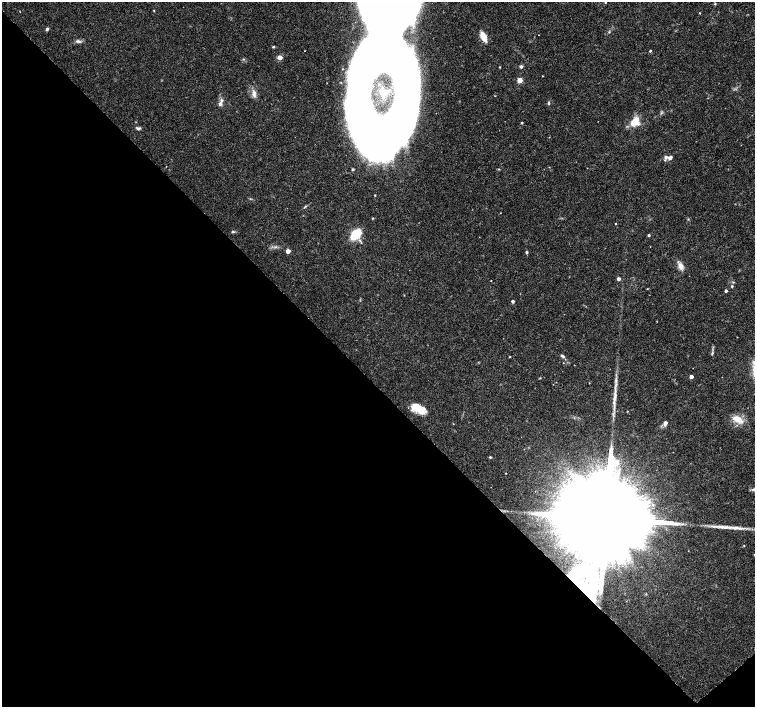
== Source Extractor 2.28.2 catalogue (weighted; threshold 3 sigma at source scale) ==
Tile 14 of 4 x 4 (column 2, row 4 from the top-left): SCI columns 1514-3018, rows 215-1623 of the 6027 x 6001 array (HDU 1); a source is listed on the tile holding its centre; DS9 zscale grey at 2 x 2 block average (1 PNG px = mean of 2 x 2 image px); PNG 757 x 709 px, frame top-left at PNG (2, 2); no overlay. Shown black and unused: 46% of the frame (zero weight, under 3 of 6 exposures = <1% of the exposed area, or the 3 px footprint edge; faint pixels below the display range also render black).
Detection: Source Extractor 2.28.2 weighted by HDU 2 'WHT'; one run over the whole footprint, this tile lists its part. Background 0.0188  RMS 0.0016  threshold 0.00671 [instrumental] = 3 sigma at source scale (4.09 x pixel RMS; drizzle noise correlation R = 1.36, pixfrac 0.8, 0.0396/0.0396 arcsec/px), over >= 5 px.
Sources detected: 72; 4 inside a brighter object's white glare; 1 long thin detection or spike segment (spike, bleed or trail) — not listed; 6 inside a brighter listed object's ellipse — not listed separately; the other 61 listed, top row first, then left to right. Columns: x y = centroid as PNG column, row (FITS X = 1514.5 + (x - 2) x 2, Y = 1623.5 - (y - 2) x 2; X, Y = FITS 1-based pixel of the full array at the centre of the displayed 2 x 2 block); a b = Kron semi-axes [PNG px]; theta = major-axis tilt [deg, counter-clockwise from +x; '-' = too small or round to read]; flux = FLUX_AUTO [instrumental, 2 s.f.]
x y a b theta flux
605 3 3 2 - 0.17
715 4 3 3 - 0.36
154 10 2 2 - 0.2
700 13 3 2 - 0.16
374 19 131 51 -74 340
47 29 4 3 - 0.66
609 32 3 3 - 0.34
538 35 2 2 - 0.13
483 36 10 5 -64 4.5
78 41 8 4 -8 1
273 47 5 3 - 0.38
650 51 3 2 - 0.46
280 57 3 3 - 4.5
521 66 4 4 - 0.74
500 67 3 2 - 0.23
520 80 3 3 - 6.7
254 94 12 5 -80 1.8
549 103 5 3 - 0.45
220 104 4 4 - 1.1
661 113 3 3 - 0.43
635 121 10 8 49 6.2
522 123 3 2 - 0.4
138 128 7 3 -6 0.76
670 158 5 4 - 1.2
353 169 4 3 - 0.47
499 169 4 2 - 0.27
305 207 7 2 42 0.41
616 224 2 2 - 0.2
233 231 4 3 - 0.52
356 234 11 7 45 12
648 235 3 2 - 0.5
276 247 4 3 - 0.44
288 251 3 3 - 2.8
526 252 3 3 - 0.53
680 266 9 7 -68 2.1
618 279 3 3 - 1.5
491 280 2 2 - 0.23
732 286 3 3 - 0.38
647 289 2 2 - 0.23
726 291 2 2 - 0.82
513 301 2 2 - 0.95
712 353 4 3 - 0.5
562 356 6 3 -34 0.75
510 357 2 2 - 0.35
693 368 2 2 - 0.13
691 377 3 2 - 2.1
540 378 3 2 - 0.22
553 384 2 2 - 0.11
615 396 19 3 89 2.8
415 407 9 9 - 4.8
627 411 2 2 - 0.18
738 419 17 7 -25 4.3
665 423 7 4 70 1.2
490 457 3 2 - 0.49
506 473 2 2 - 0.22
754 489 9 3 3 0.83
653 505 3 3 - 0.42
606 518 38 15 40 24000
744 545 3 2 - 0.21
591 586 35 17 -90 25
646 594 3 3 - 0.27
Overlapping masked pixels (flux is a lower limit): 2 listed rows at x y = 606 518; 591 586
Isophote crosses this tile's border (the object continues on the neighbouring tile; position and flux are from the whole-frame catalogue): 2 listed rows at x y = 374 19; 754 489
Diffuse or blended objects may show on this block-average render without a row.